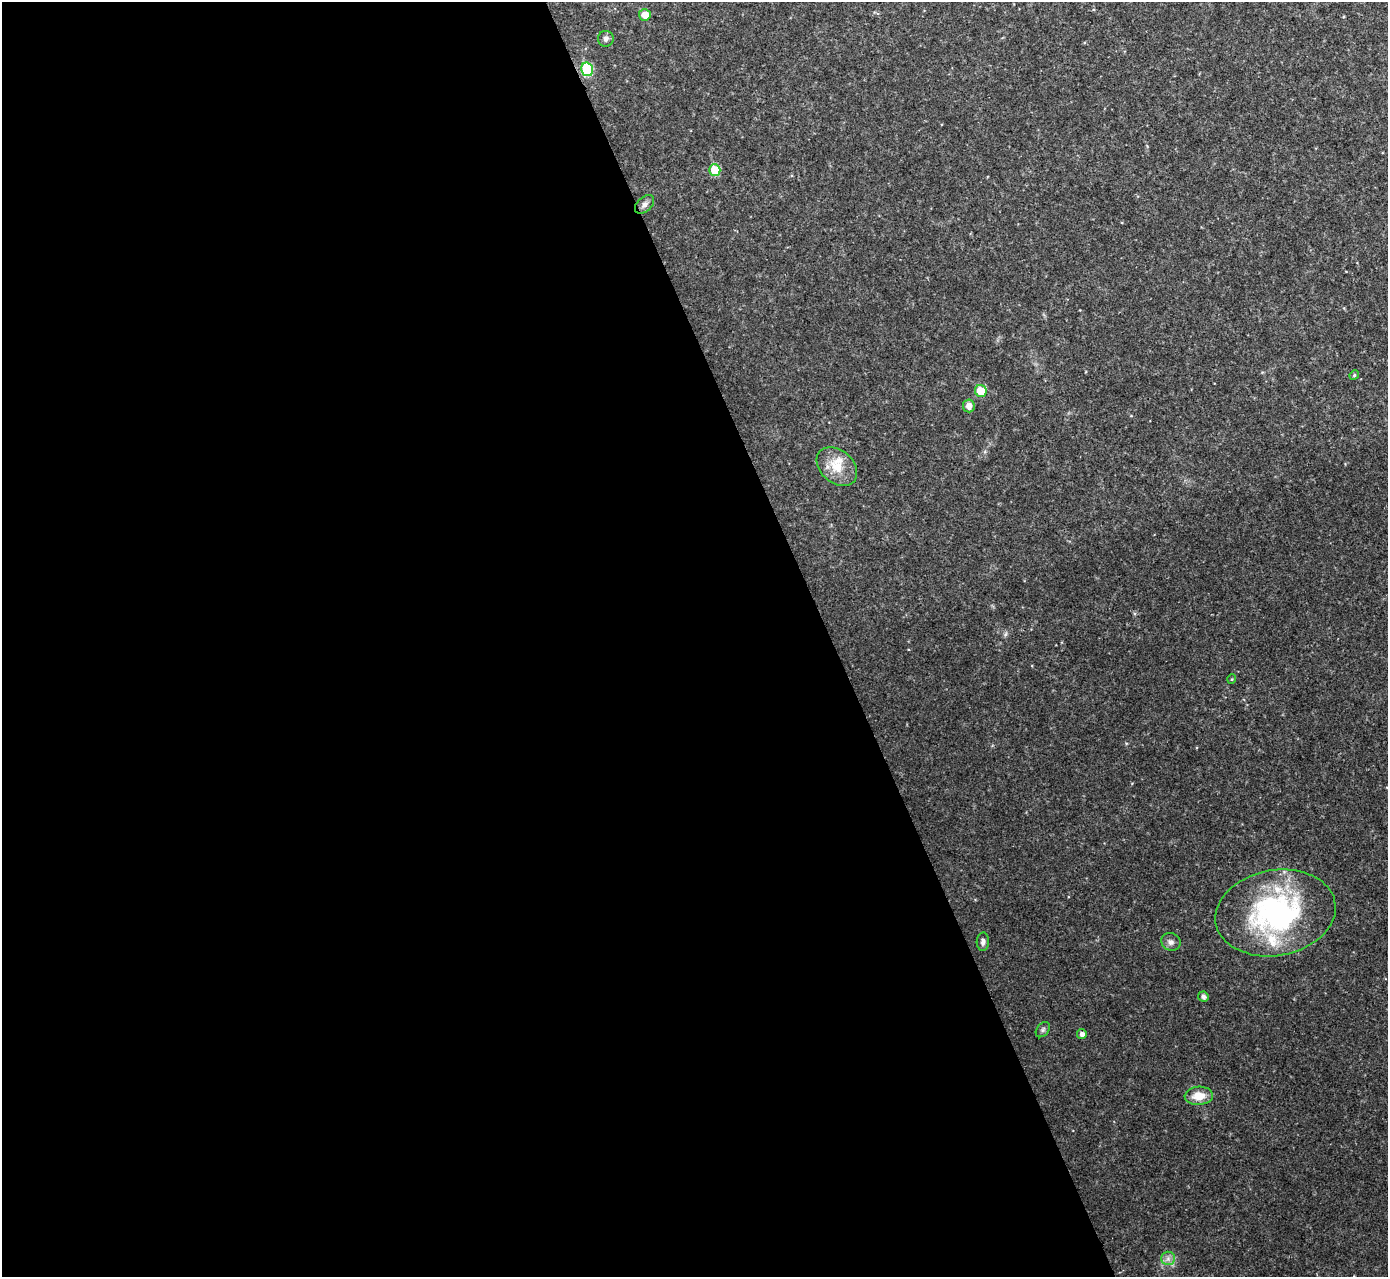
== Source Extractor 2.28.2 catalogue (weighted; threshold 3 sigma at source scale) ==
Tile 9 of 4 x 4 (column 1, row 3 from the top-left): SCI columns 1-1386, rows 1427-2701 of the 5544 x 5531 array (HDU 1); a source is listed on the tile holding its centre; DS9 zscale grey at full resolution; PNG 1390 x 1279 px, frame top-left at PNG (2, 2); each listed source drawn as its Kron ellipse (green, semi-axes under 4 px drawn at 4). Shown black and unused: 60% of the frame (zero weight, under 2 of 3 exposures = <1% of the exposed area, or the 3 px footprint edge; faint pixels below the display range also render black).
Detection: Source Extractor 2.28.2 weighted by HDU 2 'WHT'; one run over the whole footprint, this tile lists its part. Background 0.0828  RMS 0.0084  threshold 0.0378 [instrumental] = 3 sigma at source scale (4.5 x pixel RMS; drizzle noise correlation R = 1.50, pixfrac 1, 0.05/0.05 arcsec/px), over >= 5 px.
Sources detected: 20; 2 inside a brighter listed object's ellipse — not listed separately; the other 18 listed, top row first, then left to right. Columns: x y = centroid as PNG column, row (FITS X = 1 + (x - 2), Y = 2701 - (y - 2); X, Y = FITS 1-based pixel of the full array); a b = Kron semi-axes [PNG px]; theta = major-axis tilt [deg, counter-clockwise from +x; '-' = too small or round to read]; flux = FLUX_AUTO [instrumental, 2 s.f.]
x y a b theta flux
645 15 6 5 - 8.4
606 39 8 7 - 2.9
587 69 7 6 - 50
715 170 6 5 - 22
645 204 11 7 44 3.7
1354 375 5 4 - 1
981 391 6 6 - 18
969 406 6 6 - 5.7
837 467 23 16 -41 18
1232 679 5 3 - 0.71
1275 913 60 43 10 170
983 942 9 6 87 2.9
1171 942 10 8 -28 3.7
1203 997 5 5 - 3
1043 1030 8 6 50 1.8
1082 1034 5 4 - 3.5
1199 1096 14 9 4 12
1168 1258 7 6 - 3.3